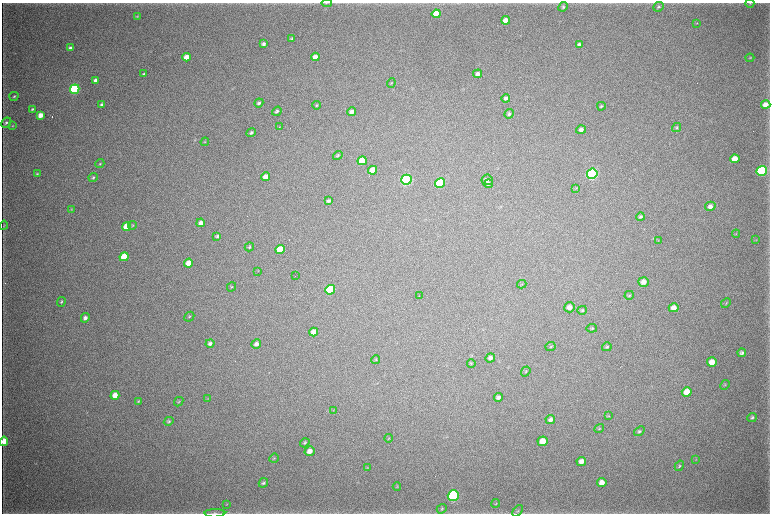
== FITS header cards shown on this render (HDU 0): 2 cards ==
NAXIS1  =                 1536 / length of data axis 1
NAXIS2  =                 1023 / length of data axis 2

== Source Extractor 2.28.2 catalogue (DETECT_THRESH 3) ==
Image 1536 x 1023 px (HDU 0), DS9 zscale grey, zoomed out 1/2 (1 PNG px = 2 x 2 image px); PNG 772 x 516 px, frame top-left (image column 1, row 1022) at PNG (2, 3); each listed source drawn as its Kron ellipse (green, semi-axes under 4 px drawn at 4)
Background 3760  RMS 34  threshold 103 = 3 sigma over >= 5 px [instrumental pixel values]
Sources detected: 136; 6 cannot appear on this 1/2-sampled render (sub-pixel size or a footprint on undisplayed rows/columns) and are neither listed nor drawn; the other 130 listed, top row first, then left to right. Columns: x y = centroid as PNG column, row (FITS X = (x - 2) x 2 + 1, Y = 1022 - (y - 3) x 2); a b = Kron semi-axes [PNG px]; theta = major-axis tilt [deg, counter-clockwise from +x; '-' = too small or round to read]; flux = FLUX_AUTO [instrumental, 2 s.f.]
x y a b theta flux
327 3 5 2 - 6.4e+03
750 3 4 2 - 4.6e+03
563 7 5 4 - 1.3e+04
658 7 6 4 23 1.4e+04
436 14 4 4 - 1.7e+05
137 16 3 3 - 4.8e+03
506 20 4 4 - 6.7e+04
697 23 2 2 - 2.5e+03
292 38 3 3 - 9.0e+03
263 44 4 3 - 2.1e+04
579 44 4 3 - 1.8e+04
70 48 4 3 - 2.3e+04
186 57 4 3 - 8.3e+04
315 57 4 3 - 5.9e+04
750 58 4 3 - 5.7e+03
143 74 4 3 - 7.4e+03
477 74 4 4 - 2.9e+04
96 80 4 3 - 4.4e+04
391 83 5 3 - 6.8e+03
75 89 5 4 - 1.2e+06
14 96 5 3 - 8.5e+03
506 98 4 4 - 2.1e+04
259 103 5 4 - 1.4e+04
766 104 5 4 - 5.5e+04
101 105 4 3 - 1.8e+04
316 105 4 3 - 7.8e+03
601 106 4 3 - 8.1e+03
32 109 3 2 - 8.2e+03
277 111 5 4 - 1.3e+04
351 112 4 4 - 3.7e+04
509 114 5 4 - 1.4e+04
40 115 4 3 - 5.8e+04
6 123 5 4 - 1.3e+04
12 126 4 3 - 5.4e+03
279 127 3 3 - 5.7e+03
677 128 5 4 - 9.3e+03
581 130 5 4 - 2.6e+04
251 133 5 3 - 1.3e+04
205 142 4 2 - 4.8e+03
338 155 5 4 - 1.0e+04
735 159 4 4 - 1.0e+05
362 161 5 4 - 1.7e+05
100 164 4 3 - 7.4e+03
373 170 4 4 - 1.1e+05
762 171 5 5 - 1.0e+06
37 174 4 3 - 7.9e+03
592 174 5 5 - 1.9e+06
93 177 4 3 - 9.7e+03
266 177 4 4 - 6.3e+04
406 180 5 5 - 1.6e+06
487 180 5 5 - 1.9e+04
440 183 5 4 - 7.2e+05
488 184 4 4 - 1.6e+04
576 188 4 3 - 5.1e+03
328 201 4 3 - 1.5e+04
710 206 5 4 - 3.2e+04
71 209 4 3 - 6.1e+03
640 217 4 3 - 1.4e+04
201 223 4 3 - 3.6e+04
4 225 4 3 - 6.3e+03
133 225 4 3 - 6.8e+03
126 227 4 4 - 1.4e+05
736 234 4 2 - 4.6e+03
217 236 4 3 - 1.3e+04
756 240 3 2 - 3.3e+03
658 241 3 2 - 3.4e+03
249 247 5 4 - 9.8e+03
280 249 5 4 - 1.3e+05
124 257 4 4 - 1.8e+05
188 263 4 4 - 8.7e+04
258 271 3 2 - 3.1e+03
295 276 2 1 - 1.9e+03
644 282 5 4 - 4.2e+04
522 284 5 2 - 4.1e+03
232 287 5 2 - 5.3e+03
330 290 5 4 - 5.1e+05
629 295 5 3 - 7.3e+03
419 296 2 1 - 1.3e+03
61 302 5 4 - 9.8e+03
726 303 5 3 - 7.4e+03
569 307 5 5 - 4.3e+04
674 308 5 4 - 5.3e+04
582 310 5 4 - 1.1e+04
189 317 5 3 - 6.6e+03
85 318 5 4 - 2.3e+04
592 328 5 4 - 9.7e+03
314 332 4 4 - 5.8e+04
210 343 4 4 - 2.1e+04
256 344 5 4 - 3.0e+04
550 347 5 4 - 8.9e+03
607 347 5 4 - 1.2e+04
742 353 4 4 - 1.7e+04
490 358 5 4 - 2.4e+04
376 360 4 3 - 6.6e+03
712 362 5 4 - 8.0e+04
471 363 4 3 - 5.8e+03
526 371 5 3 - 7.9e+03
725 385 5 3 - 6.6e+03
687 392 5 4 - 9.9e+04
115 395 4 4 - 7.1e+04
498 397 4 4 - 2.1e+04
207 399 4 2 - 3.1e+03
138 401 4 3 - 5.4e+03
179 402 5 3 - 6.3e+03
333 410 3 2 - 3.0e+03
609 416 4 3 - 5.2e+03
752 417 5 3 - 1.1e+04
550 419 5 4 - 2.0e+04
169 421 5 4 - 1.1e+04
599 428 5 2 - 6.0e+03
639 431 6 4 40 1.0e+04
389 438 4 2 - 4.4e+03
4 441 5 4 - 7.5e+04
543 441 5 4 - 1.0e+05
305 443 5 4 - 1.2e+04
310 451 5 5 - 4.8e+04
274 458 5 4 - 7.9e+03
696 459 4 2 - 4.2e+03
581 461 5 4 - 4.1e+04
679 466 5 4 - 1.0e+04
368 468 4 2 - 4.7e+03
602 482 5 4 - 5.3e+04
263 483 5 4 - 1.4e+04
397 487 4 2 - 4.5e+03
453 496 5 5 - 1.6e+06
496 503 4 3 - 5.1e+03
227 504 4 2 - 3.3e+03
442 509 5 3 - 8.5e+03
518 511 6 4 50 1.2e+04
215 513 10 3 1 1.7e+04
At the frame edge (FLAGS 8, measured only in part): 3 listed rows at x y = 327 3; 4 441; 215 513
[6 sub-pixel or undisplayed-footprint detections neither listed nor drawn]